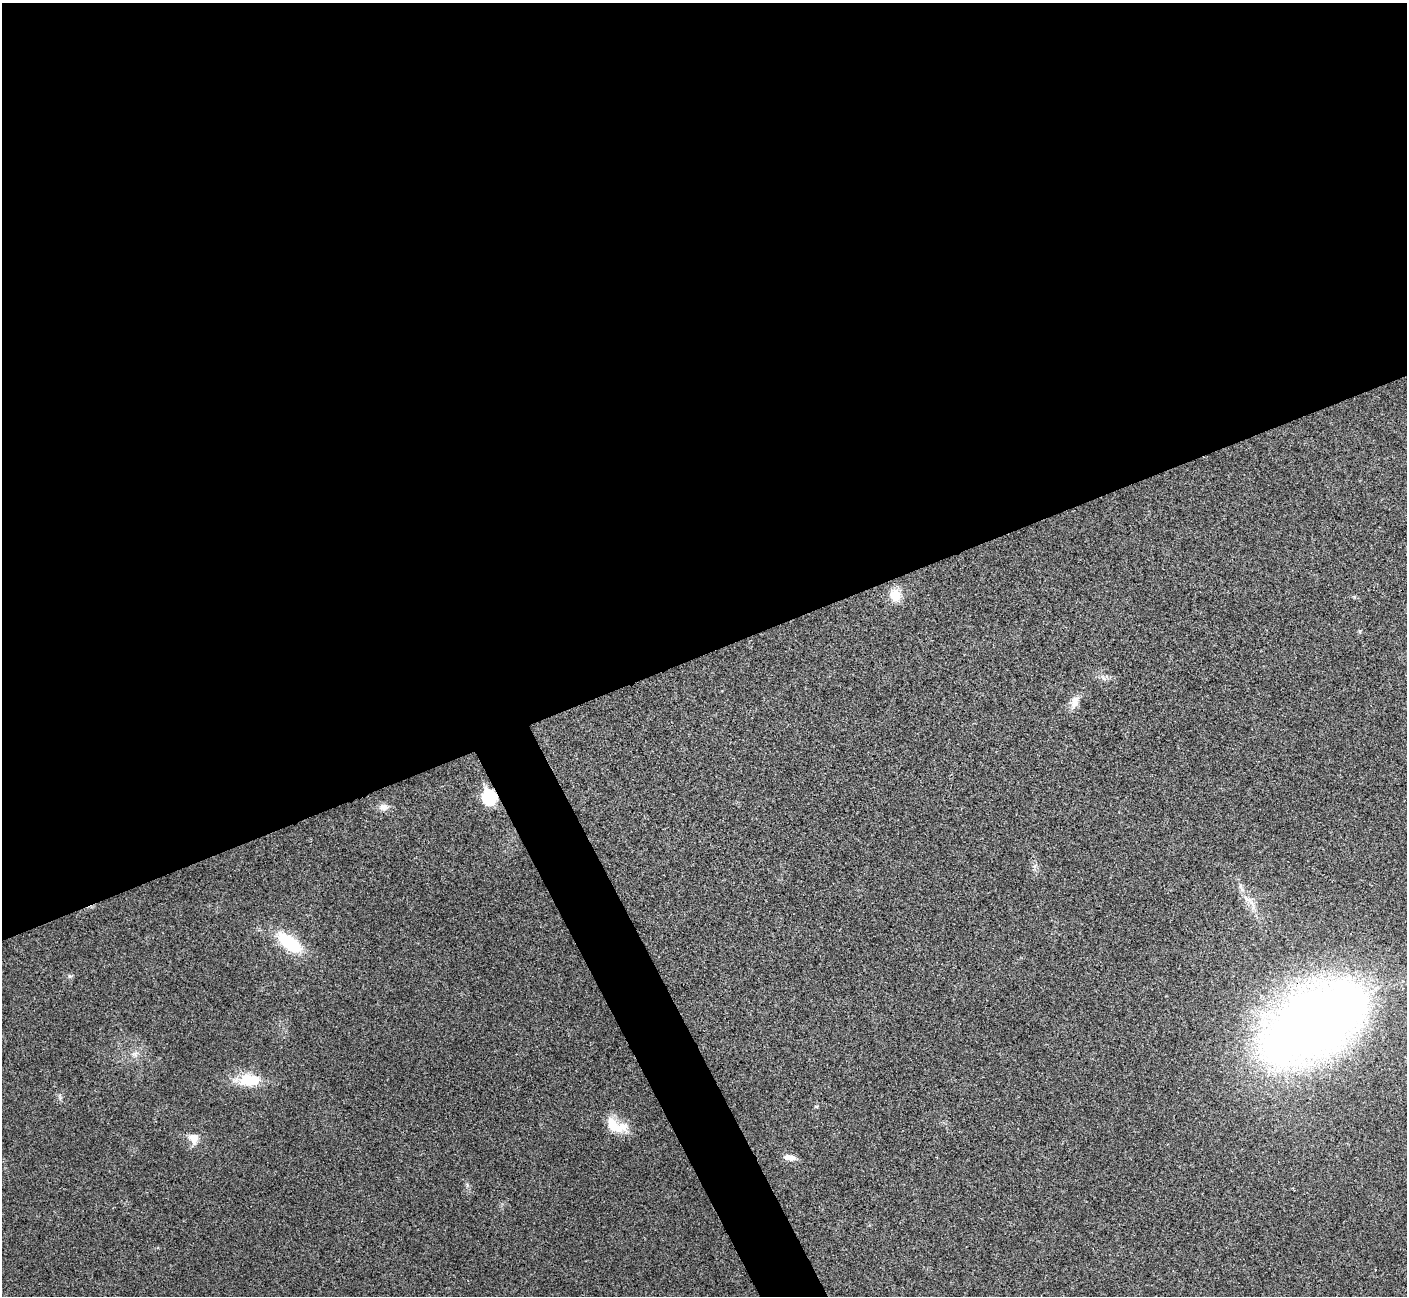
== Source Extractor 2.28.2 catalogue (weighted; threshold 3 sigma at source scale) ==
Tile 2 of 4 x 4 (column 2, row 1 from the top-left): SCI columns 1409-2813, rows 4037-5330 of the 5629 x 5617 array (HDU 1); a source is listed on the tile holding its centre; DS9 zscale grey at full resolution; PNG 1409 x 1298 px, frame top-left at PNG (2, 3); no overlay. Shown black and unused: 53% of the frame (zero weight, under 3 of 4 exposures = <1% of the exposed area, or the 3 px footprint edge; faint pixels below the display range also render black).
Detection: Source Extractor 2.28.2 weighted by HDU 2 'WHT'; one run over the whole footprint, this tile lists its part. Background 0.0221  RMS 0.0053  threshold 0.0239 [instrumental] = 3 sigma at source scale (4.5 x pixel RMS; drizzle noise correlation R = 1.50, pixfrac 1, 0.05/0.05 arcsec/px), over >= 5 px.
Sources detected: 17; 1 long thin detection or spike segment (spike, bleed or trail) — not listed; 1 inside a brighter listed object's ellipse — not listed separately; the other 15 listed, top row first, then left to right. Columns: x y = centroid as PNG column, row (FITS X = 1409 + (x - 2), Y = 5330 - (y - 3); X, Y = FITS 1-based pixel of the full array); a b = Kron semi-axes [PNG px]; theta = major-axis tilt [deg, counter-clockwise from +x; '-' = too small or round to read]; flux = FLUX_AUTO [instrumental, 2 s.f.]
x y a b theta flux
895 595 18 15 -77 7.9
1075 702 17 9 71 4.9
489 797 8 7 - 73
384 807 11 8 -10 3.6
1035 866 7 5 55 1.3
289 943 29 13 -37 30
70 976 6 5 - 0.95
1314 1022 83 48 32 710
135 1054 9 8 - 2.4
249 1080 32 14 2 17
816 1106 6 3 0 0.55
613 1125 21 12 -48 11
194 1138 17 14 -67 5.6
790 1157 15 7 -9 4.2
467 1185 7 5 -61 1
Overlapping masked pixels (flux is a lower limit): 2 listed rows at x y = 489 797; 1314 1022
Unlisted compact peaks at least as high as the median listed source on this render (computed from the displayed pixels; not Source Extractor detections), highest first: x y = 1354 597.